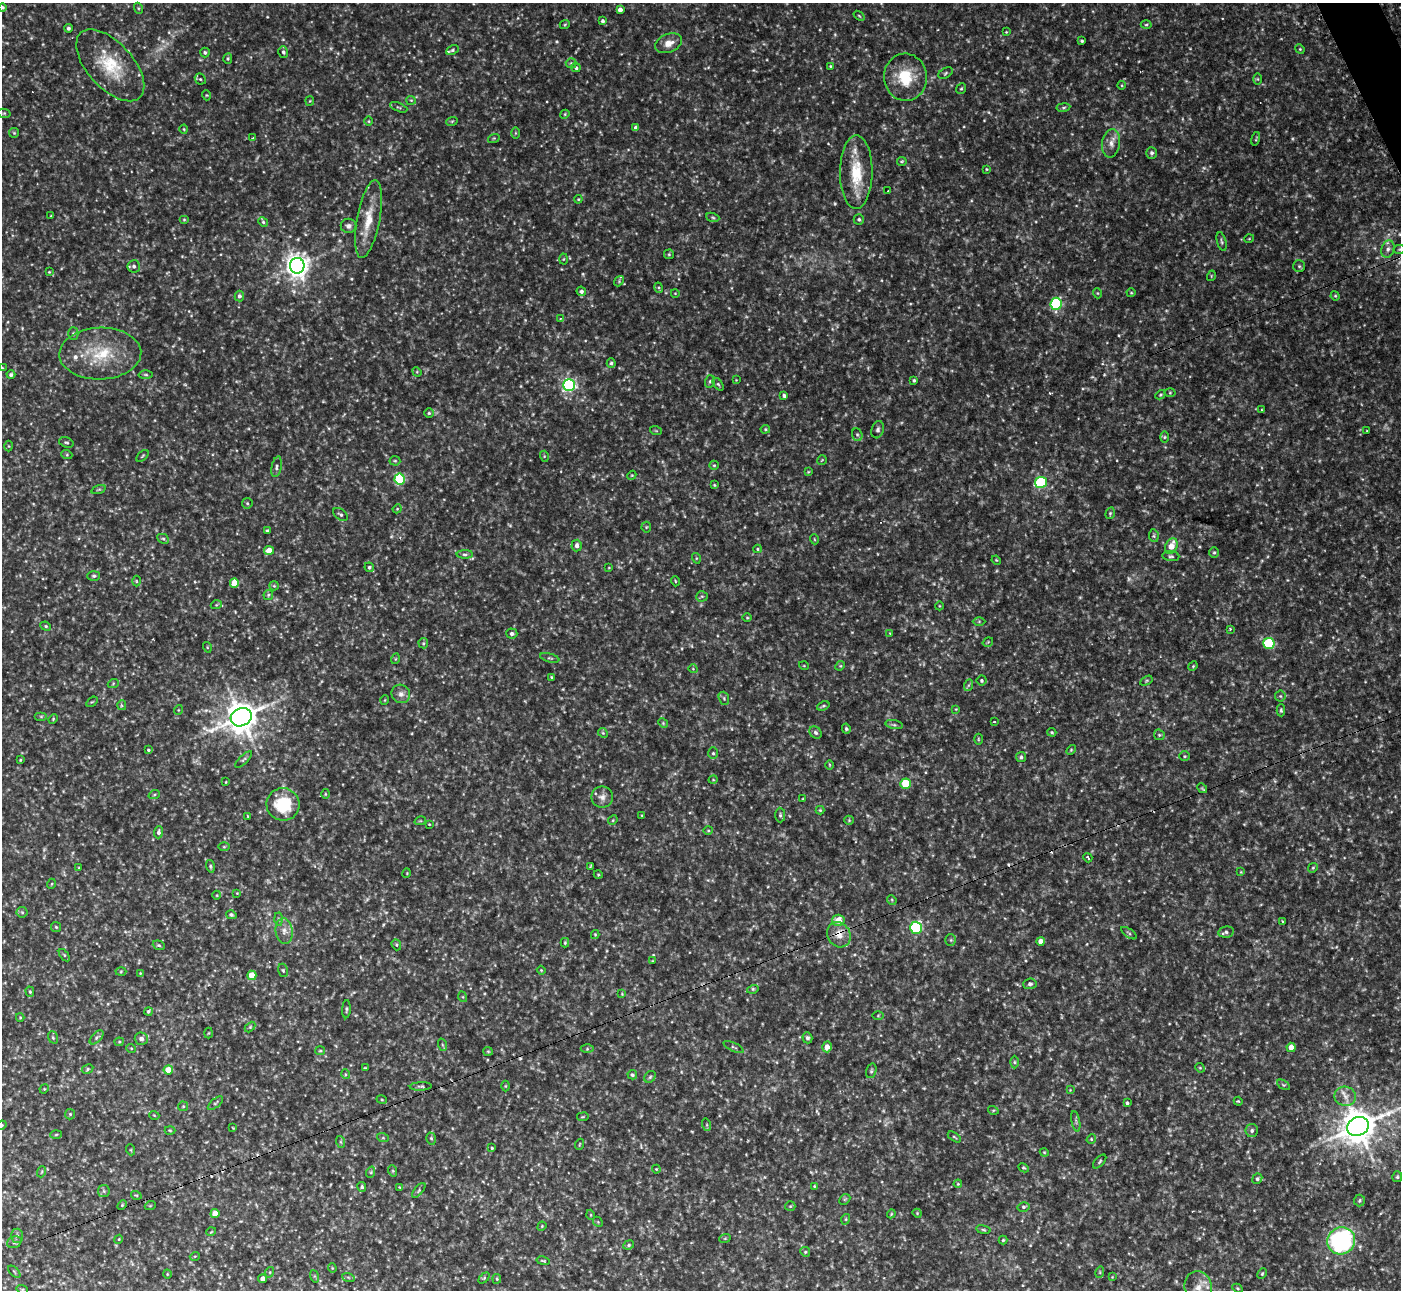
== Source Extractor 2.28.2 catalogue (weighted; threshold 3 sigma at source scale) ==
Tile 10 of 4 x 4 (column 2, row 3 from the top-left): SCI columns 1467-2865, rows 1573-2860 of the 6173 x 5943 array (HDU 1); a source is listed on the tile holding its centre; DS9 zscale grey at full resolution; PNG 1403 x 1292 px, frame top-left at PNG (2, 3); each listed source drawn as its Kron ellipse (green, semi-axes under 4 px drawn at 4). Shown black and unused: <1% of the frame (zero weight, under 2 of 3 exposures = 1% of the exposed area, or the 3 px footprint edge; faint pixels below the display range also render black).
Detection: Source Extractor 2.28.2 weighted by HDU 2 'WHT'; one run over the whole footprint, this tile lists its part. Background 0.0722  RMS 0.01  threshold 0.0452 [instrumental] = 3 sigma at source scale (4.5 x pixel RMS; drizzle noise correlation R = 1.50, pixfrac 1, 0.05/0.05 arcsec/px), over >= 5 px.
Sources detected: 384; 6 too faint to see at this stretch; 3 cosmic-ray / hot-pixel residue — neither listed nor drawn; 4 inside a brighter listed object's ellipse — not listed separately; the other 371 listed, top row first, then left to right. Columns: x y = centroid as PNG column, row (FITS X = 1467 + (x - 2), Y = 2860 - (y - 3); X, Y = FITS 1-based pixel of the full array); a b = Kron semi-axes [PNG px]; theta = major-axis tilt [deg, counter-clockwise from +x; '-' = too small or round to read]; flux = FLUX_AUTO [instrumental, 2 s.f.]
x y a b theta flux
2 7 4 4 - 1.6
138 8 5 3 - 1.1
620 10 4 4 - 5.1
859 16 6 3 -37 1.1
603 21 4 3 - 2.3
565 24 5 3 - 0.91
1146 25 5 3 - 1.2
68 28 4 4 - 2.2
1006 32 3 3 - 0.77
1082 41 3 3 - 1.5
669 43 14 9 22 9.2
1300 49 5 4 - 1.1
452 50 6 4 28 1.8
283 52 6 5 - 2.3
205 53 5 4 - 1.8
228 59 5 4 - 1.4
571 63 5 5 - 1.5
110 65 44 23 -48 48
830 66 3 2 - 0.8
576 68 5 4 - 2
945 73 8 5 29 1.7
905 77 23 21 -84 35
200 79 6 5 - 1.6
1258 79 6 4 -89 1.1
1122 85 4 3 - 0.88
961 89 5 4 - 1.4
206 95 5 3 - 0.84
411 100 5 4 - 1
310 101 5 4 - 0.91
399 107 9 3 -22 1.4
1063 107 7 3 9 1.7
4 113 7 4 -14 1.4
565 114 5 3 - 0.95
369 121 4 3 - 0.85
452 121 6 3 18 1.1
636 128 4 4 - 4.3
184 129 4 3 - 0.84
14 133 5 5 - 1.1
515 133 6 4 90 1.1
253 138 3 3 - 1.3
494 138 6 3 18 1
1256 139 7 3 78 1
1111 143 14 9 82 7.7
1152 153 6 5 - 2.5
902 161 5 4 - 1.2
986 169 4 2 - 0.87
856 172 37 16 90 36
888 191 3 2 - 1.5
578 199 4 3 - 0.91
51 216 3 2 - 1.6
713 217 7 4 -19 1.5
368 219 40 11 79 24
859 219 5 5 - 1.8
184 220 5 4 - 1.2
263 222 5 4 - 1.7
348 226 8 7 - 3.4
1249 239 5 3 - 0.81
1222 241 9 4 -76 2.1
1388 249 9 6 71 4.1
1400 249 6 4 -6 1.3
669 254 5 5 - 1.4
563 259 5 3 - 0.91
134 266 6 6 - 2.6
297 266 8 7 - 750
1299 266 6 6 - 1.7
49 272 3 2 - 0.76
1211 276 5 3 - 0.88
619 281 5 4 - 1.6
659 288 5 3 - 1.2
581 291 5 4 - 2.2
675 293 4 3 - 0.66
1097 293 5 3 - 0.84
1131 293 4 4 - 0.98
239 296 5 5 - 2.8
1335 296 5 4 - 1.2
1056 304 6 5 - 95
560 319 3 3 - 1.2
73 334 6 5 - 1.9
100 353 41 26 2 53
611 363 5 4 - 2.1
2 368 4 3 - 0.8
417 372 5 4 - 0.93
11 375 4 4 - 2.3
146 375 7 3 -1 1.3
736 380 4 3 - 0.76
914 380 3 3 - 1.5
710 381 6 5 - 2
718 384 7 4 -54 1.4
569 385 6 6 - 180
1170 393 5 3 - 0.92
1160 395 5 3 - 1.1
784 396 4 3 - 2.5
1262 410 4 3 - 0.78
429 413 5 5 - 1.5
765 429 5 4 - 1.2
878 430 9 6 73 2.9
656 431 6 3 -19 1
1367 431 3 2 - 0.71
857 435 6 5 - 1.8
1164 437 6 4 89 1.3
66 442 7 5 -18 1.9
9 446 5 3 - 0.86
67 455 5 3 - 1
142 456 7 3 42 1.1
544 456 5 3 - 1
822 460 5 3 - 0.85
395 461 5 5 - 1.4
714 465 5 4 - 1.3
277 467 10 5 78 2.8
808 472 4 3 - 0.88
632 475 5 3 - 0.91
400 479 5 5 - 80
1041 482 6 5 - 86
714 485 4 3 - 1.1
99 489 7 3 19 1.3
247 503 5 5 - 1.4
397 509 4 3 - 0.91
1110 513 6 4 70 1.4
341 514 8 5 -40 2
646 527 5 5 - 1.3
267 531 3 3 - 1.3
1154 536 6 4 -80 1.6
163 539 6 4 -27 1.5
814 539 5 3 - 0.86
577 545 6 5 - 3.9
1171 546 8 5 64 14
757 549 4 4 - 1.1
269 550 5 4 - 10
1214 553 5 5 - 1.6
465 554 8 4 0 1.9
1171 556 8 5 -6 2.1
696 558 5 3 - 0.92
996 560 5 3 - 0.94
369 567 5 4 - 1.9
609 568 4 3 - 0.78
94 576 6 5 - 1.8
136 581 5 3 - 0.89
675 581 5 3 - 0.87
234 583 5 4 - 19
274 586 5 4 - 1.2
268 595 5 4 - 1.3
702 596 6 5 - 1.5
216 605 5 3 - 0.94
939 606 4 3 - 0.79
747 618 4 3 - 0.89
979 621 6 4 1 1.4
46 626 5 4 - 1.5
1230 629 3 3 - 1.6
890 633 3 3 - 0.77
512 634 5 5 - 2.6
988 642 5 3 - 0.95
423 643 5 5 - 1.3
1269 644 5 5 - 65
207 647 5 3 - 1
550 658 10 3 -14 1.5
395 659 5 3 - 0.88
804 666 5 3 - 0.77
840 666 5 4 - 1.1
1193 666 5 4 - 1
693 669 4 3 - 0.72
552 677 3 2 - 1
981 680 5 5 - 1.6
1146 681 6 4 31 1.3
113 684 5 3 - 1.1
969 685 6 4 70 1.3
401 694 9 9 - 5.1
1280 696 5 5 - 1.6
724 698 7 5 -70 1.8
385 700 5 3 - 0.75
92 702 6 3 35 1.1
122 705 5 4 - 1.4
823 706 6 4 21 1.4
956 709 4 4 - 0.79
178 710 5 3 - 0.81
1281 710 6 4 -90 1.5
41 716 6 4 0 1.4
241 717 11 9 25 1700
53 719 5 3 - 0.94
994 722 3 2 - 1.5
663 723 5 4 - 1.1
894 725 9 3 -11 1.9
846 729 5 4 - 1.7
1052 732 4 3 - 1.2
603 733 5 4 - 1.4
816 733 7 5 -45 2.3
1159 735 6 5 - 1.5
978 739 5 3 - 0.99
148 750 4 3 - 1.3
1071 750 6 3 46 1
713 753 6 5 - 2
1185 756 5 4 - 1.3
1021 757 5 5 - 2
244 759 11 4 44 2
20 760 4 3 - 0.89
829 765 5 3 - 0.83
713 780 5 3 - 0.73
226 782 3 2 - 0.67
906 784 5 5 - 38
1202 788 5 4 - 1.1
325 794 5 3 - 0.95
154 795 6 3 20 1.3
602 797 11 10 - 6.1
803 799 2 2 - 0.73
283 804 16 16 - 43
820 810 4 4 - 1.1
642 815 3 2 - 0.73
780 815 7 5 -90 1.9
248 816 4 3 - 1
613 820 5 4 - 1.1
849 820 5 4 - 1.1
420 821 6 3 17 1
429 824 3 2 - 0.71
708 831 5 3 - 1
158 832 6 4 85 2.7
224 847 5 3 - 1.1
1088 858 5 2 - 1.6
210 866 6 4 -74 1.5
590 866 4 2 - 0.91
79 868 3 2 - 0.69
1313 868 5 4 - 1.5
1241 872 4 4 - 0.82
407 873 5 3 - 0.77
598 874 4 3 - 0.92
51 884 5 3 - 0.78
237 893 3 3 - 0.73
217 895 4 3 - 0.78
892 900 5 4 - 1.1
22 912 5 5 - 1.6
231 915 5 4 - 1.9
279 919 6 4 -88 1.7
838 920 6 5 - 15
1282 921 3 2 - 1.7
56 927 5 5 - 1.3
916 928 6 5 - 110
284 931 13 8 -83 7.4
1226 932 8 5 10 2.7
1129 933 9 3 -35 1.5
595 934 4 4 - 1
839 935 13 11 -58 11
951 940 5 5 - 1.4
1041 941 4 4 - 7
565 943 4 4 - 1.1
159 945 6 4 -21 1.6
396 945 6 4 -69 1.2
64 955 7 4 -53 1.4
653 961 4 3 - 0.93
283 970 7 5 -73 1.7
541 970 4 3 - 0.94
121 972 5 3 - 1.1
140 973 4 3 - 0.69
252 975 5 4 - 18
1030 984 6 5 - 2.5
753 989 6 3 16 1.3
30 992 5 4 - 1.4
622 994 4 3 - 0.75
463 997 5 3 - 0.92
346 1009 9 3 87 1.5
148 1012 4 4 - 1.4
878 1015 5 3 - 0.96
20 1018 4 4 - 0.96
250 1027 6 4 46 1.2
208 1033 5 3 - 0.82
53 1037 6 4 -70 1.5
97 1037 9 4 46 2.4
807 1038 5 5 - 2.5
141 1039 6 6 - 3.3
119 1042 4 4 - 1.1
443 1045 6 4 -70 1.3
733 1047 11 3 -25 1.6
827 1047 5 5 - 7.5
1291 1047 4 4 - 7.8
131 1048 5 3 - 0.9
587 1049 6 4 0 1.4
320 1051 5 4 - 1.2
488 1051 5 4 - 1.1
1014 1062 6 4 -90 1.5
365 1068 4 3 - 1
1200 1068 5 4 - 1.1
88 1069 6 4 29 1.4
168 1070 4 4 - 18
871 1071 7 5 72 1.7
345 1074 5 3 - 0.89
632 1075 5 4 - 1.7
650 1077 6 5 - 1.8
1283 1085 7 3 -30 1.1
421 1086 11 4 3 1.8
505 1086 5 3 - 0.92
44 1089 5 4 - 0.87
1070 1090 4 4 - 0.73
1345 1096 11 9 -10 7.1
382 1100 5 3 - 1
1238 1101 4 3 - 0.92
215 1103 9 4 40 1.7
1127 1103 4 3 - 1.6
183 1106 5 4 - 1.3
993 1110 5 3 - 0.97
70 1114 5 5 - 1.2
154 1115 5 3 - 0.83
583 1117 6 3 9 0.94
1076 1121 10 3 -79 1.9
2 1125 5 4 - 0.95
707 1125 6 4 -72 1.3
1358 1126 11 9 27 2300
233 1128 3 2 - 0.77
170 1130 5 3 - 1
1252 1131 6 6 - 2.6
56 1135 5 3 - 0.95
954 1137 7 3 -34 1.1
383 1138 6 4 -18 1.2
431 1138 6 4 -73 1.4
1091 1139 5 4 - 1.2
341 1142 6 4 -71 1.3
580 1144 5 3 - 0.9
492 1148 3 3 - 1
131 1150 5 3 - 0.87
1044 1152 4 3 - 0.85
1100 1161 8 3 46 1.5
1024 1168 5 4 - 1.4
656 1169 4 4 - 0.91
393 1171 6 3 -72 0.99
41 1172 5 3 - 0.91
371 1172 6 3 72 1.1
1397 1177 5 5 - 1.5
1257 1179 5 5 - 1.8
958 1184 4 3 - 0.94
814 1186 4 3 - 0.9
362 1187 5 4 - 1.6
399 1187 4 2 - 0.61
419 1190 9 4 51 1.7
104 1191 6 5 - 1.7
136 1195 5 3 - 0.91
845 1199 6 4 44 1.3
1359 1200 6 5 - 1.8
122 1205 5 3 - 1
150 1206 5 3 - 0.88
790 1206 5 5 - 1.2
1023 1207 6 5 - 2
917 1213 5 3 - 0.88
215 1214 4 4 - 14
891 1214 4 3 - 0.89
591 1215 5 3 - 0.85
846 1219 5 3 - 1
598 1222 5 4 - 1.1
542 1226 5 3 - 0.93
983 1230 7 3 -9 1.4
211 1232 5 3 - 0.72
17 1236 7 6 - 2.4
725 1238 6 3 19 1
119 1239 4 3 - 0.89
1003 1240 4 4 - 1.3
1341 1241 14 13 - 160
14 1242 7 5 21 2.2
629 1245 5 4 - 1.4
805 1252 5 4 - 1.5
195 1256 5 3 - 0.76
543 1261 7 3 -11 1.1
332 1268 4 4 - 1
14 1272 7 3 -45 1.1
270 1272 5 3 - 0.96
1100 1272 6 3 73 1
167 1274 4 3 - 0.74
1262 1274 5 3 - 1.2
314 1276 6 4 -71 1.3
348 1277 6 4 -19 1.5
1112 1277 3 3 - 0.66
484 1278 6 4 45 1.1
263 1279 4 4 - 5.1
497 1279 5 4 - 1.2
1198 1288 17 13 -76 12
1237 1288 5 3 - 1.1
22 1289 6 4 -17 1
Overlapping masked pixels (flux is a lower limit): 1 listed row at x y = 839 935
Isophote crosses this tile's border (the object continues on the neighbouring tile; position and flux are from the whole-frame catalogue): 6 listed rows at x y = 2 7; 620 10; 1400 249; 2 368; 2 1125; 1198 1288
Unlisted compact peaks at least as high as the median listed source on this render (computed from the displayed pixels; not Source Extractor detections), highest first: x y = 1119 335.